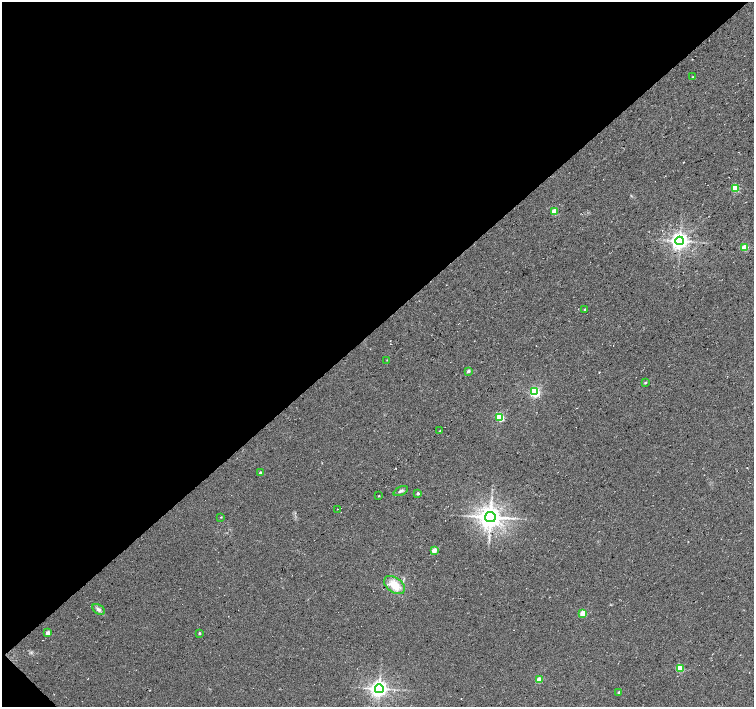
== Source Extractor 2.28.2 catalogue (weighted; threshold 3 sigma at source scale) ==
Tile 5 of 4 x 4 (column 1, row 2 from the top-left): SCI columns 1-1504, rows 2971-4379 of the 6024 x 6004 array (HDU 1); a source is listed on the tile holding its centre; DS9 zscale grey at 2 x 2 block average (1 PNG px = mean of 2 x 2 image px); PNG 756 x 709 px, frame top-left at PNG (2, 2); each listed source drawn as its Kron ellipse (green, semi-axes under 4 px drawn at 4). Shown black and unused: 47% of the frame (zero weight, under 3 of 4 exposures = <1% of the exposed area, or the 3 px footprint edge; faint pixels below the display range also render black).
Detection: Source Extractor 2.28.2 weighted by HDU 2 'WHT'; one run over the whole footprint, this tile lists its part. Background 0.0373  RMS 0.0091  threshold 0.0409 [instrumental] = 3 sigma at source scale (4.5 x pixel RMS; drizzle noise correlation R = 1.50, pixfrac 1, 0.0396/0.0396 arcsec/px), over >= 5 px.
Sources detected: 29; all 29 listed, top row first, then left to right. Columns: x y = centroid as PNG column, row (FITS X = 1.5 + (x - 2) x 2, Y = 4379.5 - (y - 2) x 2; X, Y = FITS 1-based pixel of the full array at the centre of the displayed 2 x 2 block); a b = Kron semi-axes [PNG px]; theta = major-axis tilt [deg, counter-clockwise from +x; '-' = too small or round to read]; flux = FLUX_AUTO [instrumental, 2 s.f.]
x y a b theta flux
692 77 3 2 - 1.3
735 188 3 3 - 94
554 211 3 3 - 48
680 241 4 4 - 1100
745 248 3 3 - 61
585 309 2 2 - 1.5
387 360 3 2 - 0.88
468 371 3 2 - 8.4
645 383 3 2 - 2.4
535 392 3 3 - 270
500 417 3 3 - 130
440 431 2 2 - 1.2
260 472 2 2 - 3.5
401 491 8 4 26 6.1
418 494 2 2 - 6
379 496 2 2 - 1.4
338 509 2 2 - 1.7
221 517 2 2 - 1.3
490 517 5 5 - 2200
434 550 3 2 - 26
395 585 12 7 -36 39
99 609 7 4 -31 6.6
583 613 3 2 - 41
48 633 3 2 - 18
199 633 2 2 - 3
680 668 3 3 - 86
539 680 3 3 - 44
379 689 4 4 - 1100
619 692 2 2 - 3.5
Diffuse or blended objects may show on this block-average render without a row.